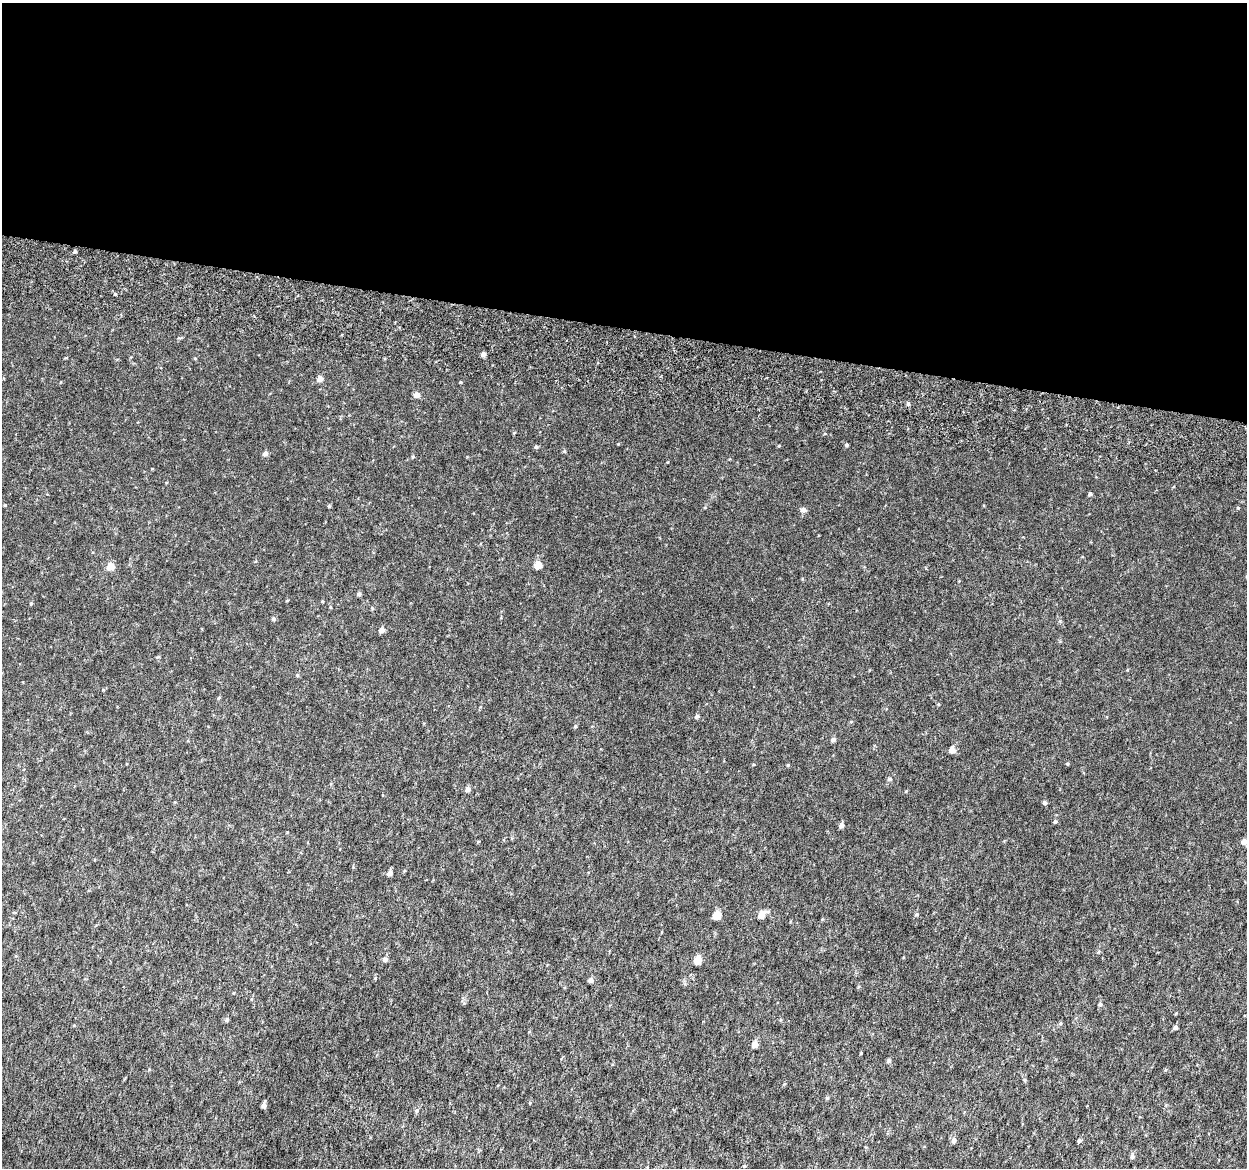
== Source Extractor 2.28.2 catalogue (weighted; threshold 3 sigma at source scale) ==
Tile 3 of 4 x 4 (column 3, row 1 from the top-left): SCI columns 2538-3782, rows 3805-4970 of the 5084 x 5337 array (HDU 1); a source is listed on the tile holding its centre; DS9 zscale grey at full resolution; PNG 1249 x 1170 px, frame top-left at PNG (2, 3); no overlay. Shown black and unused: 28% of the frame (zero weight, under 6 of 12 exposures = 5% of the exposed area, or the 3 px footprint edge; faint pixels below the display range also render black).
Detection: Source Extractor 2.28.2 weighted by HDU 2 'WHT'; one run over the whole footprint, this tile lists its part. Background 0.00174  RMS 0.0014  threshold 0.00566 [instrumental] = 3 sigma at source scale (4.09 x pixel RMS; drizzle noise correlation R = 1.36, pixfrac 0.8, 0.0396/0.0396 arcsec/px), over >= 5 px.
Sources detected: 65; all 65 listed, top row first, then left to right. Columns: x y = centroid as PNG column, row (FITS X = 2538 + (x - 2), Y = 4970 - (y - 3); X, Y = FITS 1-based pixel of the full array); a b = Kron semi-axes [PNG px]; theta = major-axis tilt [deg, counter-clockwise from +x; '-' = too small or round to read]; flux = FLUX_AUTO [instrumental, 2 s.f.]
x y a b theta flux
75 251 4 3 - 0.2
115 294 4 4 - 0.12
483 354 4 4 - 0.5
195 358 5 3 - 0.11
320 379 5 4 - 0.87
460 382 4 3 - 0.087
417 395 5 4 - 0.93
908 404 5 4 - 0.25
514 433 5 3 - 0.092
618 444 4 3 - 0.091
847 445 4 3 - 0.16
536 447 5 4 - 0.2
265 453 5 5 - 0.47
413 457 4 4 - 0.13
1090 494 4 4 - 0.25
5 505 4 3 - 0.1
329 506 4 4 - 0.14
803 510 6 5 - 0.5
538 565 5 5 - 2
110 566 5 5 - 1.9
359 594 5 4 - 0.29
31 604 4 3 - 0.15
330 607 5 3 - 0.11
273 619 5 4 - 0.27
382 630 5 5 - 0.62
297 675 5 3 - 0.11
219 698 4 4 - 0.14
697 716 5 4 - 0.27
851 722 5 3 - 0.098
575 726 5 4 - 0.15
833 740 5 4 - 0.36
952 750 5 4 - 1.2
1067 764 4 4 - 0.12
788 765 4 4 - 0.12
890 779 6 5 - 0.24
468 789 5 5 - 0.52
1044 803 4 4 - 0.27
1055 821 5 4 - 0.19
841 825 5 5 - 0.53
1244 842 5 5 - 0.8
389 873 5 5 - 0.59
916 914 5 5 - 0.18
717 915 5 5 - 3
761 915 6 5 - 1.5
385 959 5 5 - 0.38
698 960 5 5 - 2.6
591 980 5 5 - 0.46
1100 1004 5 5 - 0.21
227 1019 5 4 - 0.27
781 1020 5 3 - 0.12
1060 1024 5 3 - 0.13
1175 1028 5 4 - 0.34
755 1044 5 5 - 0.96
861 1053 4 3 - 0.096
889 1061 5 5 - 0.25
1025 1080 5 3 - 0.14
784 1084 5 3 - 0.087
827 1098 5 4 - 0.14
530 1103 4 3 - 0.11
264 1105 5 4 - 0.6
417 1110 6 5 - 0.24
954 1140 6 5 - 0.4
1079 1141 5 4 - 0.23
1132 1157 5 5 - 0.35
744 1166 5 3 - 0.11
Isophote crosses this tile's border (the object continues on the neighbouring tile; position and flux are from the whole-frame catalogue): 1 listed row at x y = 1244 842
Unlisted compact peaks at least as high as the median listed source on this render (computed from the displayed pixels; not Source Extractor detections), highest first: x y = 1238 508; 375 978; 906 791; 564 451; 1060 621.